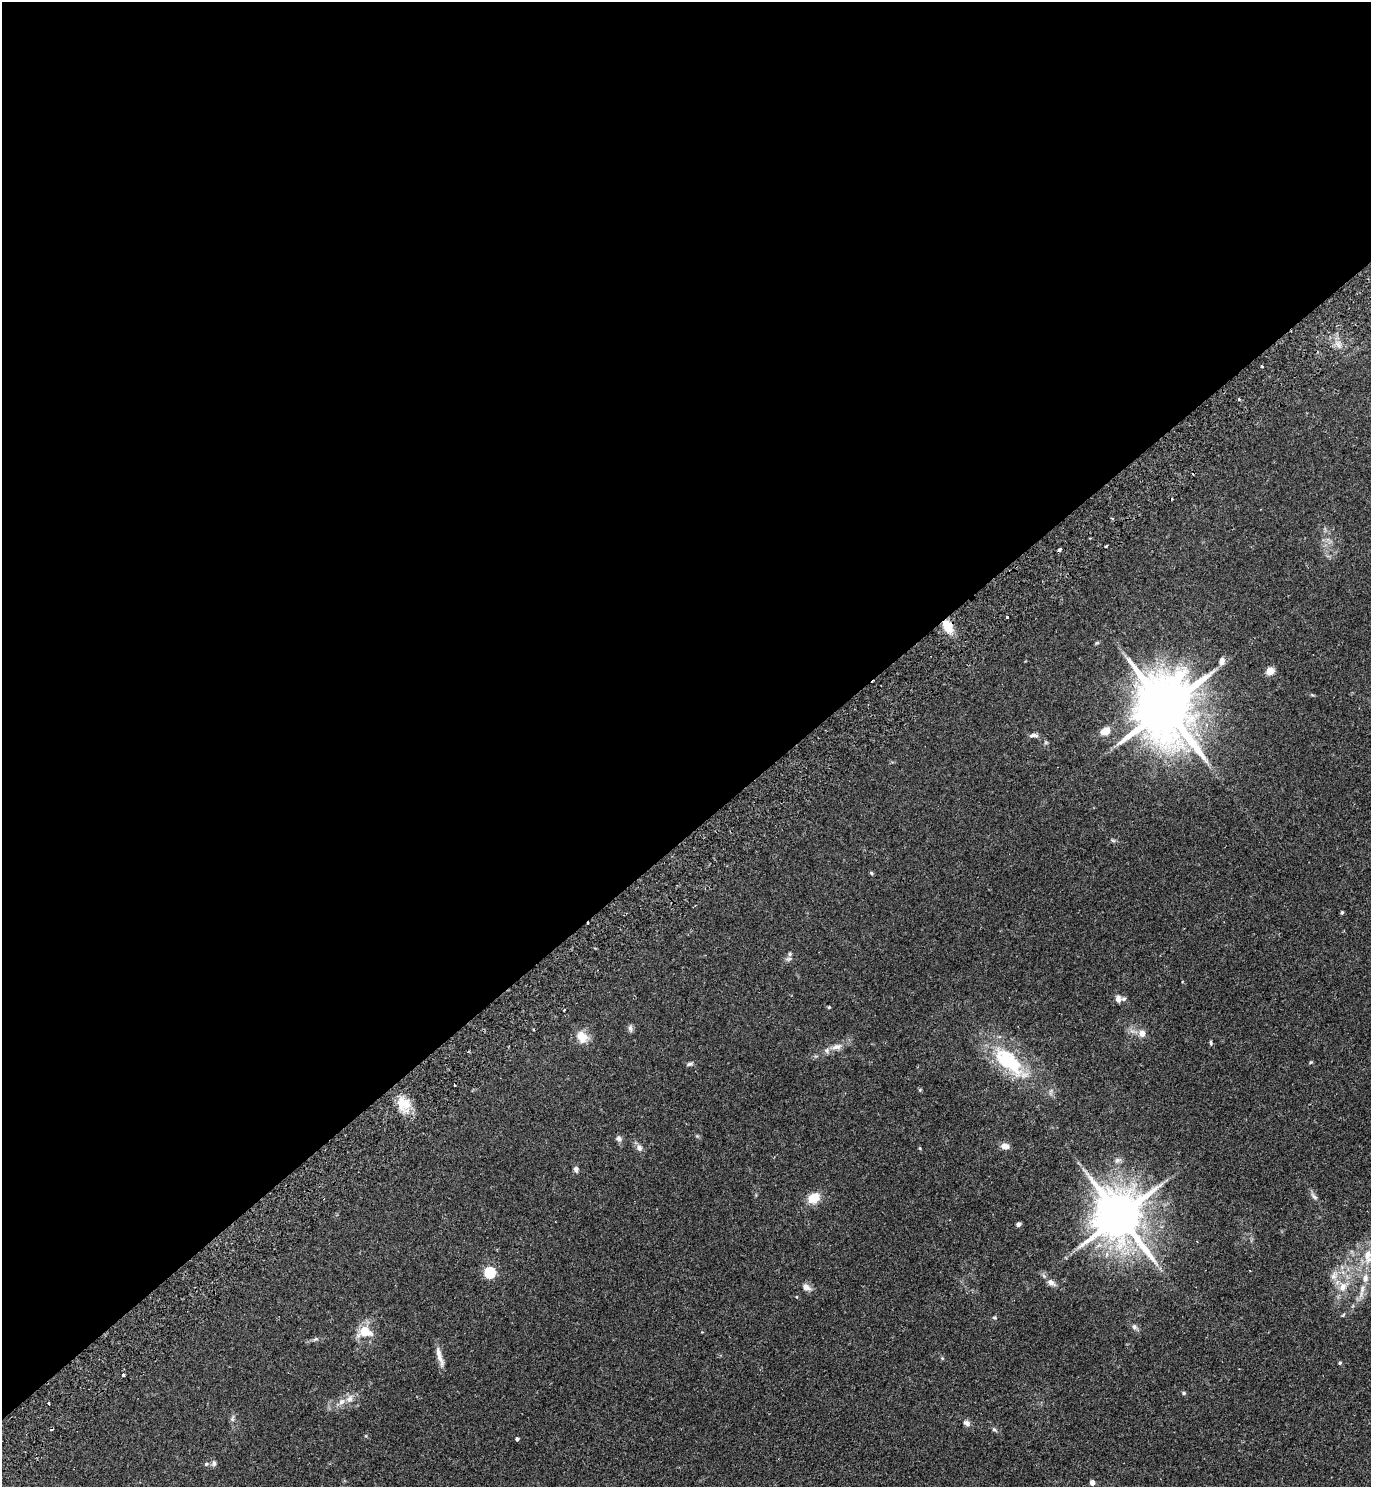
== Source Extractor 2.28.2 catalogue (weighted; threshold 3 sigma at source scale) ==
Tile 2 of 4 x 4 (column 2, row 1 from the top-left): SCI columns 1707-3075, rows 4503-5987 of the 6010 x 6034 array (HDU 1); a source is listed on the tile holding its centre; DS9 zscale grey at full resolution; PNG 1373 x 1489 px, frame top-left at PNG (2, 2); no overlay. Shown black and unused: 56% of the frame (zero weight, under 2 of 3 exposures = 3% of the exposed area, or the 3 px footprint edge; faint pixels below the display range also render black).
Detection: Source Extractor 2.28.2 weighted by HDU 2 'WHT'; one run over the whole footprint, this tile lists its part. Background 0.185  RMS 0.0073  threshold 0.033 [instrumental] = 3 sigma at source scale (4.5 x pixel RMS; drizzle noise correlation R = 1.50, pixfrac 1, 0.05/0.05 arcsec/px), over >= 5 px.
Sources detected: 69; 3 cosmic-ray / hot-pixel residue — not listed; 4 inside a brighter listed object's ellipse — not listed separately; the other 62 listed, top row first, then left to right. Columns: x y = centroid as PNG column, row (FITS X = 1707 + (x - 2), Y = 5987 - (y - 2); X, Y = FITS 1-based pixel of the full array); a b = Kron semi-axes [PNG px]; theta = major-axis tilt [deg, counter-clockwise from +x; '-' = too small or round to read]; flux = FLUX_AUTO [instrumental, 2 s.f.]
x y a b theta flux
1262 366 3 2 - 1
1239 399 3 3 - 0.82
1106 546 3 3 - 1.2
1059 550 4 3 - 2.7
1007 617 3 3 - 1
948 626 14 9 -62 13
1222 661 9 7 79 3.7
1270 671 5 5 - 17
1165 708 22 15 -60 6500
1105 731 11 8 25 7.4
1033 735 13 5 4 2.3
1113 840 7 4 -3 1.1
871 873 6 4 -46 0.9
1342 912 5 4 - 0.87
790 954 6 6 - 1.6
1118 999 10 7 -85 3
829 1007 5 4 - 0.69
564 1010 3 2 - 0.6
630 1028 10 6 -80 2
1142 1033 7 6 - 5.7
582 1037 15 12 -52 9.8
1211 1043 7 4 -84 0.96
837 1047 16 8 12 5.6
1008 1061 50 22 -43 50
1311 1062 5 3 - 0.7
690 1064 8 5 9 1.5
920 1090 6 4 -46 0.82
401 1103 20 11 -90 11
619 1139 8 7 - 2.6
1005 1146 8 6 -2 5.5
639 1148 9 7 -52 2.9
920 1148 4 4 - 0.66
1117 1160 7 6 - 1.8
576 1169 8 6 -82 2
1314 1196 11 5 -52 2.3
814 1198 13 10 28 12
1120 1217 16 13 -58 3500
1018 1224 5 4 - 2
1367 1255 20 11 82 9.8
489 1273 5 5 - 62
1334 1276 12 8 70 4.6
1365 1278 12 8 75 5.1
1051 1282 11 7 -28 3.6
806 1287 12 8 -32 4.1
1343 1287 15 10 64 8.4
994 1318 6 4 0 0.83
1134 1327 8 6 -54 2.2
365 1332 21 15 -6 13
315 1339 8 5 24 1.4
440 1356 27 6 -74 5.8
1340 1363 4 4 - 1
123 1375 3 2 - 1.8
1183 1393 5 4 - 1.1
350 1399 12 8 59 4.4
49 1403 3 2 - 1.1
232 1419 7 4 -57 1.3
966 1423 9 7 -44 2.4
994 1430 6 4 -2 1.1
517 1439 4 3 - 1.7
214 1463 8 6 68 1.9
206 1464 6 5 - 1.3
1092 1483 5 4 - 3.8
Overlapping masked pixels (flux is a lower limit): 1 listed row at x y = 948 626